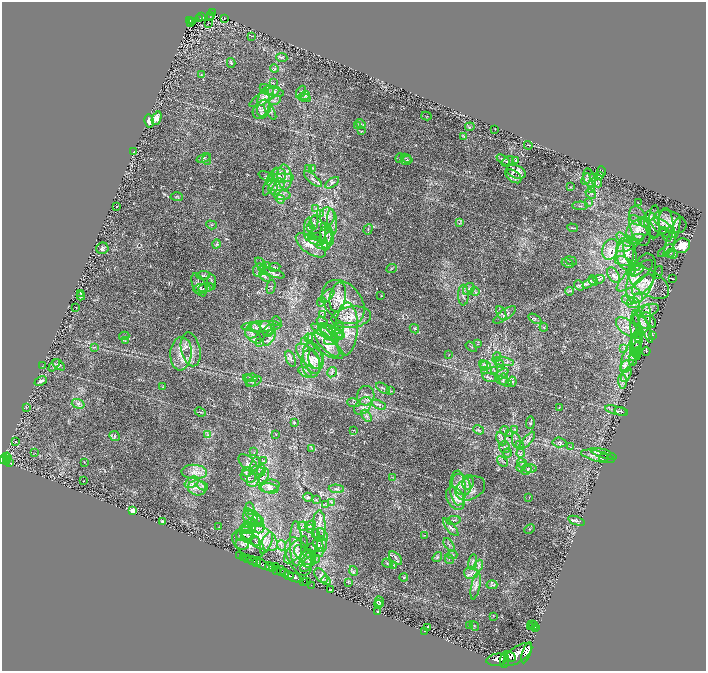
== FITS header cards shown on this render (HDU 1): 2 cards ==
NAXIS1  =                 1408
NAXIS2  =                 1337

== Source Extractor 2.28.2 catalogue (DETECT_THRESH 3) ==
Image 1408 x 1337 px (HDU 1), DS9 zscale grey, zoomed out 1/2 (1 PNG px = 2 x 2 image px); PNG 708 x 673 px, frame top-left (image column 1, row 1337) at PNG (2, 2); each listed source drawn as its Kron ellipse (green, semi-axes under 4 px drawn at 4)
Background 0.533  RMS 0.017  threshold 0.0522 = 3 sigma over >= 5 px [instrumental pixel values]
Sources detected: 448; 27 cannot appear on this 1/2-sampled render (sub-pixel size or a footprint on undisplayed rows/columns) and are neither listed nor drawn; the other 421 listed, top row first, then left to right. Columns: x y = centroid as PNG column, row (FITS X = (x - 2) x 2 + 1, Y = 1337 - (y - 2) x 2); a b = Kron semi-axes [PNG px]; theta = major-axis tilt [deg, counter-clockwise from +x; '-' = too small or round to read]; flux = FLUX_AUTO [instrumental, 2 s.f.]
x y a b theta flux
212 13 3 2 - 44
211 15 2 1 - 7.7
202 17 4 2 - 37
210 18 2 1 - 1.1
224 18 2 1 - 0.26
200 19 2 1 - 5.1
190 20 3 2 - 65
192 21 2 1 - 17
191 22 2 1 - 8.7
208 24 3 2 - 1.1
251 36 2 2 - 1.3
282 58 5 4 - 7
231 63 5 4 - 3.4
274 69 4 3 - 4
201 75 4 3 - 2.9
273 83 4 3 - 2.4
267 90 7 5 -28 12
274 91 10 3 -15 13
301 92 7 3 59 6.7
305 95 5 3 - 5.6
265 97 17 5 31 33
304 98 6 3 -17 6
275 101 6 3 25 7.2
263 103 14 6 81 35
262 109 11 8 49 25
270 111 10 4 -61 13
426 116 5 1 - 1.4
157 118 7 4 68 29
149 121 6 4 -77 23
361 124 5 2 - 4
357 125 4 3 - 3.6
470 127 4 2 - 3.4
495 129 3 1 - 1
362 131 4 2 - 1.8
464 136 3 2 - 2.2
528 145 4 1 - 1.5
134 152 3 2 - 1.3
204 158 7 3 19 5.9
400 158 5 3 - 4
406 158 5 2 - 3.9
207 159 5 2 - 3.1
407 160 6 4 10 6.6
503 160 7 3 -35 5.3
507 161 6 4 32 6.1
516 161 3 3 - 2.6
309 168 3 2 - 2.2
313 168 4 2 - 1.9
601 171 5 3 - 3.1
516 172 10 6 -20 37
279 175 7 7 - 16
267 176 9 3 -22 6.5
513 176 9 5 -36 14
600 176 4 3 - 3
285 177 12 7 -84 24
593 177 3 2 - 1.8
281 178 13 4 1 16
590 178 10 5 -72 16
313 179 11 4 -41 10
586 179 6 4 67 7.8
271 182 15 5 66 19
597 182 6 3 -46 6.7
332 183 8 4 35 7.3
273 185 6 3 -51 8.1
276 187 9 6 48 23
570 187 3 3 - 2.1
592 189 4 2 - 3.1
591 193 6 3 -37 5.1
282 195 9 5 -3 13
177 197 6 3 -2 3.9
280 199 5 3 - 4.5
589 203 4 2 - 2.2
638 203 2 1 - 0.95
117 206 2 1 - 1.5
580 206 8 2 -1 4
316 208 4 3 - 3.4
321 214 4 3 - 4.2
327 216 9 7 -84 20
636 220 7 4 -34 8.9
314 222 7 4 78 6.9
332 222 13 4 -84 17
654 222 17 6 87 18
670 222 17 10 -22 39
460 223 4 2 - 2.5
644 223 7 4 -41 7.2
211 225 5 2 - 3.7
652 225 13 7 -71 17
666 225 17 7 -85 27
324 226 3 3 - 1.8
640 226 21 10 -74 41
310 227 3 3 - 4
572 228 5 2 - 3.1
663 228 14 7 -36 18
308 229 11 4 85 13
368 229 5 2 - 2.8
638 230 12 9 40 42
672 230 4 2 - 1.4
664 231 2 1 - 1.2
326 235 9 6 -78 16
330 235 10 3 -81 11
311 236 2 1 - 0.9
318 237 2 2 - 1.2
672 237 21 2 69 14
636 239 9 3 19 7.9
315 240 10 4 -22 14
624 240 9 4 -44 13
328 241 10 5 67 16
216 244 4 3 - 4.9
311 245 17 8 -35 38
322 245 6 3 1 7
627 245 12 5 23 21
682 246 8 7 - 74
102 248 6 5 - 8.1
610 249 10 7 69 27
629 249 14 5 -82 20
666 250 9 4 36 7.6
670 253 4 2 - 2.8
626 254 16 10 -83 47
673 254 5 4 - 4.7
571 261 6 2 -23 2.8
623 261 8 4 -9 13
568 263 6 3 -28 3.5
261 264 7 4 -49 4.8
267 266 4 3 - 3.7
274 267 6 4 10 5.1
635 267 5 2 - 2.5
632 268 4 3 - 3
391 269 5 1 - 2.4
259 270 6 6 - 7.7
637 270 7 4 41 6.1
631 271 5 4 - 7.3
272 272 14 4 -18 11
658 273 7 1 68 4.9
203 275 6 4 7 6.1
613 275 8 5 -59 8.6
265 276 6 4 -44 7
635 276 23 7 40 42
641 278 26 13 71 78
599 279 5 2 - 4.3
672 279 2 1 - 0.98
593 281 5 4 - 4.7
212 282 8 2 -82 5.1
589 283 8 3 37 8.1
649 283 23 12 -33 60
199 285 12 6 -66 16
579 285 6 3 -47 3.7
643 285 13 7 42 35
271 287 7 3 78 3.2
206 288 8 4 11 8.8
201 289 7 5 6 9
469 289 6 5 - 8.2
569 291 4 2 - 4.2
475 292 4 2 - 2.6
81 293 2 2 - 2.8
463 295 10 5 -89 13
81 296 4 2 - 5.4
327 296 8 4 43 10
381 296 2 1 - 0.88
338 297 15 8 79 35
638 298 5 4 - 11
628 300 6 3 -26 8.5
321 302 5 3 - 4
343 302 25 18 -48 110
633 303 6 5 - 14
76 307 2 1 - 0.87
647 311 12 6 18 19
501 313 7 3 -63 5.7
322 315 3 2 - 2.7
505 315 13 5 35 13
351 317 20 10 7 52
535 319 7 3 -31 4.5
645 319 14 6 82 24
650 320 9 3 -55 14
277 321 5 1 - 1.8
322 322 6 2 -35 4.6
641 322 9 5 -40 12
261 326 20 5 2 27
544 327 4 2 - 2.2
627 327 13 7 -39 28
645 327 17 4 -68 14
256 328 6 4 -38 6.1
266 328 7 5 -62 9.5
338 329 6 5 - 8.3
346 329 26 11 87 70
414 329 5 4 - 4.3
253 330 9 6 46 17
639 330 4 1 - 1.6
269 331 7 5 52 9.4
327 331 9 5 -56 15
324 332 15 3 -31 15
330 332 14 5 -27 25
335 332 10 3 -30 9.5
639 334 2 1 - 1
636 335 25 5 -86 16
653 335 3 2 - 2
124 336 5 2 - 2.4
253 336 10 5 -42 14
270 337 10 5 61 14
309 338 4 3 - 3.4
638 338 3 2 - 2.5
331 340 7 4 16 9.5
636 340 11 6 70 12
125 341 3 2 - 1.9
305 341 3 2 - 2.7
260 343 3 2 - 2.7
327 343 17 6 -47 32
477 344 3 2 - 1.7
326 346 20 8 -33 26
94 347 3 2 - 1.9
471 347 6 1 -35 1.6
624 348 3 2 - 2.8
637 348 6 2 -70 7.5
191 349 17 9 -77 41
633 351 4 3 - 2.9
646 351 4 2 - 2.4
631 353 20 6 66 45
636 353 5 1 - 3.7
181 354 17 10 85 51
449 355 3 2 - 1.4
308 356 16 7 -47 31
497 357 4 3 - 5.1
633 357 5 4 - 4.6
313 358 15 9 -78 28
291 359 9 3 -70 5.2
316 359 10 8 -78 19
633 360 6 3 85 3.9
503 362 11 3 -10 11
311 363 14 9 -81 36
499 363 5 3 - 6
54 365 7 3 49 5
59 365 7 3 -38 4.4
483 365 5 2 - 4.5
486 365 5 3 - 6.9
42 366 2 1 - 1.3
625 367 6 4 65 14
484 370 3 2 - 2.9
494 371 3 2 - 2
305 372 8 3 -33 7
332 372 5 2 - 3.8
502 374 7 3 40 8
626 375 8 3 62 8.8
252 378 6 2 4 4.3
490 378 7 2 -15 5.2
503 379 5 3 - 5.6
41 381 6 2 26 9.9
249 381 8 3 -43 7.1
504 381 9 4 -21 9.7
254 382 8 4 26 8.7
512 382 5 2 - 3.8
622 382 7 4 -87 9.7
163 387 3 2 - 1.7
383 388 8 3 -36 5.1
391 391 3 2 - 1.5
366 396 10 8 76 20
354 403 6 2 -8 4.7
78 404 6 4 -20 10
379 405 8 4 -25 7.5
363 406 10 7 46 23
26 407 3 3 - 2
559 408 4 2 - 1.5
616 410 11 3 -15 7.8
621 411 7 2 -15 2.8
200 412 5 2 - 2.5
366 416 7 2 -58 5.4
294 422 4 3 - 2.6
530 423 6 3 83 5
354 430 3 2 - 1.3
479 430 5 3 - 5.1
504 430 4 4 - 4.3
514 430 4 3 - 3.4
510 433 3 2 - 2
276 434 4 2 - 1.3
207 435 4 3 - 5.2
115 436 5 4 - 6
501 439 7 4 -67 7.7
516 440 7 3 -82 7.8
528 440 10 4 50 12
15 441 3 2 - 1.8
559 442 7 5 -5 6.7
520 444 4 3 - 2.7
504 447 6 5 - 8.4
570 447 3 2 - 1.5
312 448 3 3 - 2.5
254 452 3 2 - 2
35 453 2 1 - 1
507 453 4 3 - 5.1
521 453 4 3 - 3.9
604 454 14 4 -17 11
598 456 17 5 -14 23
7 457 5 2 - 100
604 458 4 3 - 3.7
3 459 5 3 - 380
7 459 2 1 - 30
263 461 3 2 - 2.3
502 461 6 2 -38 4.4
7 462 2 1 - 120
84 462 3 2 - 1.2
10 463 4 2 - 200
248 463 11 6 -42 19
522 463 5 4 - 6.6
255 464 7 4 72 9
521 467 5 4 - 7.8
530 468 7 4 -6 7.2
261 470 6 2 84 4.6
527 470 5 4 - 6.1
258 471 6 3 -18 7.8
194 472 13 7 -3 31
246 472 4 2 - 3.4
248 476 8 6 -19 13
264 476 8 3 73 7.2
393 477 4 2 - 2.4
84 481 2 1 - 0.98
252 481 6 6 - 13
192 482 7 5 30 14
468 482 7 5 75 11
461 485 11 8 -60 32
202 486 6 4 -28 7.3
269 486 10 6 11 17
197 488 9 7 -15 24
270 488 9 5 -12 13
458 488 17 8 -87 44
470 488 16 11 25 42
336 489 7 4 -4 8.4
308 497 5 4 - 4.8
529 497 2 1 - 0.87
455 498 12 8 -61 29
316 499 3 2 - 1.8
331 502 3 2 - 2.6
326 505 4 2 - 2.7
250 508 6 3 -70 6.3
133 510 3 3 - 30
254 516 12 4 -37 17
250 518 8 6 -49 16
454 520 7 3 8 6.2
256 521 6 5 - 8.9
576 521 9 3 -20 5.7
163 522 4 3 - 3.7
310 525 6 4 26 5
247 526 10 4 38 12
303 526 5 4 - 6.1
319 526 16 6 -90 28
219 527 3 2 - 2.1
451 527 11 3 -50 9.4
260 528 5 3 - 5.1
246 529 5 3 - 7
310 529 4 4 - 3.1
529 529 5 2 - 2.6
247 533 9 6 -90 26
315 533 4 3 - 2.5
245 534 9 6 22 23
323 535 7 3 -55 8.3
425 535 4 1 - 1.4
259 537 21 10 -31 86
256 541 4 2 - 3
266 543 11 5 66 18
242 544 7 5 -11 11
248 544 18 11 -36 45
296 544 22 6 -89 38
322 544 8 5 -87 14
281 545 5 1 - 3.6
318 545 7 4 -68 9.9
449 545 7 2 -54 4
312 547 3 2 - 1.8
296 550 16 7 50 28
319 552 5 4 - 7.1
308 553 5 4 - 5.1
239 555 2 1 - 39
304 555 12 6 -46 25
452 555 5 3 - 4.5
298 556 20 11 -66 59
244 557 3 2 - 98
437 557 5 4 - 5.3
396 558 8 4 -46 10
247 559 2 2 - 170
315 559 5 3 - 5.7
449 559 5 2 - 3
309 560 8 6 48 17
253 561 5 2 - 610
473 562 8 3 82 8
257 563 3 1 - 240
387 563 5 3 - 4.8
263 564 7 3 -33 1500
307 565 8 4 55 11
393 565 4 2 - 2.6
269 566 4 3 - 610
479 566 6 3 69 8.3
275 567 3 2 - 110
272 569 3 2 - 220
277 571 3 2 - 390
281 571 5 3 - 390
353 571 5 3 - 6
284 572 3 2 - 130
471 573 7 6 - 16
289 575 5 2 - 840
321 576 8 5 -50 11
404 577 4 3 - 3.2
295 578 7 3 -23 1000
326 580 5 3 - 4.1
304 581 2 1 - 28
306 581 3 1 - 68
348 582 3 2 - 1.4
311 585 2 1 - 18
492 585 5 2 - 4.1
476 586 14 4 79 16
330 590 2 2 - 1.3
379 602 5 2 - 2.9
379 604 4 3 - 3.2
377 611 2 2 - 2.4
493 616 3 2 - 1.3
531 625 3 2 - 1.7
533 625 4 2 - 2
469 626 4 1 - 1.1
474 626 5 2 - 2.3
531 626 4 1 - 2.2
427 627 3 2 - 4
536 627 3 1 - 1.3
425 631 2 2 - 2.9
527 653 11 4 70 1800
518 654 17 7 35 4100
509 656 7 4 -30 1400
497 660 10 6 9 3600
505 660 7 3 84 3500
At the frame edge (FLAGS 8, measured only in part): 1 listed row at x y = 3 459
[27 sub-pixel or undisplayed-footprint detections neither listed nor drawn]